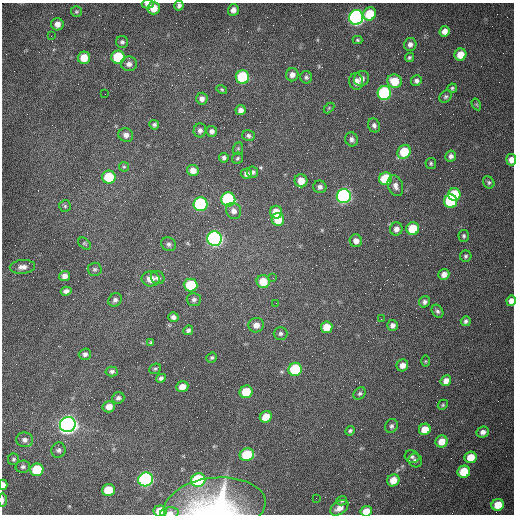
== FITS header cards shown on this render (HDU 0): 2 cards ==
NAXIS1  =                  512 /fastest changing axis
NAXIS2  =                  512 /next to fastest changing axis

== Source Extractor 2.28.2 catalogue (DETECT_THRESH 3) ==
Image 512 x 512 px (HDU 0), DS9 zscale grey, 1 PNG px = 1 image px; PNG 516 x 516 px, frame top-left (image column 1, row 512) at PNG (2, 3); each listed source drawn as its Kron ellipse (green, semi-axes under 4 px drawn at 4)
Background 1540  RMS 24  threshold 71.2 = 3 sigma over >= 5 px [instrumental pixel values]
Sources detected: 146; all 146 listed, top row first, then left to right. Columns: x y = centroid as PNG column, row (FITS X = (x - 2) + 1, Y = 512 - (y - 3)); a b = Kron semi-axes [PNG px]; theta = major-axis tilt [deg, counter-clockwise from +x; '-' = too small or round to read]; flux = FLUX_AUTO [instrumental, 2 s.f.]
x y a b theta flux
148 4 6 4 -2 6.2e+03
179 5 5 4 - 4.6e+03
154 8 6 6 - 2.2e+04
233 10 6 5 - 8.6e+03
76 12 5 5 - 2.5e+03
370 14 7 6 - 4.7e+04
356 17 7 7 - 7.3e+05
57 24 6 6 - 9.2e+03
444 31 5 5 - 1.1e+04
51 36 3 2 - 1.1e+03
358 40 5 4 - 2.3e+03
122 42 6 6 - 3.7e+03
410 44 6 6 - 6.7e+03
460 55 6 5 - 2.4e+04
118 57 7 6 - 9.7e+04
409 57 5 4 - 2.6e+03
84 58 6 6 - 2.5e+04
129 64 8 7 - 8.2e+03
292 75 6 6 - 8.0e+03
242 77 7 6 - 1.3e+05
306 77 6 6 - 3.6e+03
362 79 8 7 - 8.2e+03
356 81 8 7 - 1.3e+04
394 81 7 7 - 3.3e+04
416 81 5 5 - 5.1e+03
452 88 4 4 - 2.2e+03
222 89 5 4 - 1.9e+03
384 93 7 6 - 2.0e+05
105 94 2 2 - 6.9e+02
446 96 7 5 44 3.4e+03
202 99 6 5 - 7.5e+03
476 104 6 3 -58 2.0e+03
329 108 6 4 45 1.9e+03
240 110 5 5 - 7.5e+03
154 125 5 5 - 3.7e+03
374 125 7 6 - 5.0e+03
200 130 7 6 - 5.4e+03
212 131 5 5 - 5.7e+03
126 135 7 7 - 7.5e+03
248 136 6 5 - 4.2e+03
352 139 7 6 - 5.5e+03
238 149 6 5 - 2.6e+03
404 152 7 6 - 5.9e+04
451 156 5 5 - 5.8e+03
224 158 5 4 - 4.5e+03
238 158 6 5 - 2.8e+03
511 160 6 5 - 9.8e+03
431 163 5 5 - 2.6e+03
124 167 5 4 - 2.2e+03
193 170 6 5 - 1.1e+04
252 172 6 5 - 4.5e+03
246 174 5 5 - 6.1e+03
109 177 6 6 - 6.1e+04
386 179 6 6 - 8.7e+04
301 181 6 6 - 1.9e+04
489 182 6 5 - 3.0e+03
395 186 11 7 -70 8.5e+03
320 187 6 6 - 5.6e+03
454 195 6 6 - 7.3e+04
344 196 7 7 - 4.4e+05
228 199 7 7 - 2.6e+05
451 201 7 6 - 1.2e+05
200 204 7 7 - 2.0e+05
65 206 6 6 - 2.7e+03
234 211 8 7 - 8.2e+03
276 212 6 6 - 2.7e+04
278 219 6 6 - 3.3e+04
396 229 6 6 - 7.9e+03
413 229 6 6 - 4.8e+04
464 236 6 5 - 3.2e+03
215 239 7 7 - 5.5e+05
356 241 6 6 - 8.7e+03
85 244 7 5 -44 2.4e+03
169 244 8 6 -26 4.8e+03
466 256 6 5 - 3.1e+03
22 267 13 7 5 8.8e+03
95 269 7 6 - 3.4e+03
444 274 5 5 - 8.9e+03
65 276 5 5 - 7.9e+03
158 278 7 6 - 5.2e+03
273 278 3 3 - 8.8e+02
151 279 9 7 -3 1.5e+04
263 282 6 6 - 3.3e+04
191 285 7 6 - 6.9e+04
66 291 5 4 - 5.7e+03
194 299 7 6 - 4.7e+03
115 300 7 6 - 4.6e+03
511 301 5 4 - 9.4e+03
425 302 6 5 - 4.6e+03
276 303 3 2 - 1.2e+03
437 311 7 5 -56 3.8e+03
173 317 5 5 - 5.7e+03
381 319 2 2 - 7.6e+02
466 321 5 5 - 4.2e+03
256 325 8 7 - 1.1e+04
392 325 5 5 - 6.1e+03
327 327 6 6 - 3.1e+04
188 330 5 4 - 3.9e+03
281 333 7 6 - 4.6e+03
151 343 3 3 - 2.5e+03
85 354 6 5 - 5.0e+03
212 358 5 5 - 3.0e+03
425 361 5 3 - 1.5e+03
402 365 6 5 - 1.1e+04
155 369 6 5 - 2.6e+03
295 369 7 6 - 1.1e+05
112 371 6 5 - 3.8e+03
161 378 5 4 - 4.2e+03
446 381 5 5 - 1.2e+04
182 387 6 5 - 1.4e+04
246 392 6 6 - 4.4e+04
360 393 7 5 43 3.5e+03
118 398 6 5 - 4.6e+03
443 405 5 4 - 2.2e+03
109 407 6 5 - 1.3e+04
266 417 6 5 - 2.4e+04
68 425 8 7 - 1.3e+06
391 426 7 6 - 4.3e+03
425 429 6 5 - 2.4e+04
350 431 5 4 - 2.8e+03
483 432 6 5 - 7.5e+03
25 440 8 7 - 7.3e+03
442 441 6 6 - 2.0e+04
59 450 8 7 - 5.2e+03
247 455 7 6 - 6.1e+04
412 457 7 6 - 4.3e+03
471 457 6 5 - 2.7e+04
14 459 5 5 - 2.9e+03
415 460 7 6 - 4.9e+03
23 467 7 6 - 3.8e+03
37 470 6 6 - 7.5e+04
464 472 6 6 - 5.1e+04
146 479 7 7 - 4.2e+05
198 480 7 6 - 1.5e+05
393 480 6 5 - 2.2e+04
3 485 5 3 - 8.7e+03
108 490 6 6 - 4.2e+04
316 498 2 2 - 3.6e+03
3 500 7 3 90 4.1e+03
342 501 5 4 - 2.6e+03
498 505 6 6 - 3.3e+04
215 506 51 28 7 2.2e+05
339 508 10 6 36 1.3e+04
160 511 6 5 - 2.7e+04
366 511 6 5 - 1.8e+04
170 513 9 5 4 8.0e+03
At the frame edge (FLAGS 8, measured only in part): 10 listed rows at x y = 148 4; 179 5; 511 160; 511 301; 3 485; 3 500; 215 506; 160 511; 366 511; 170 513